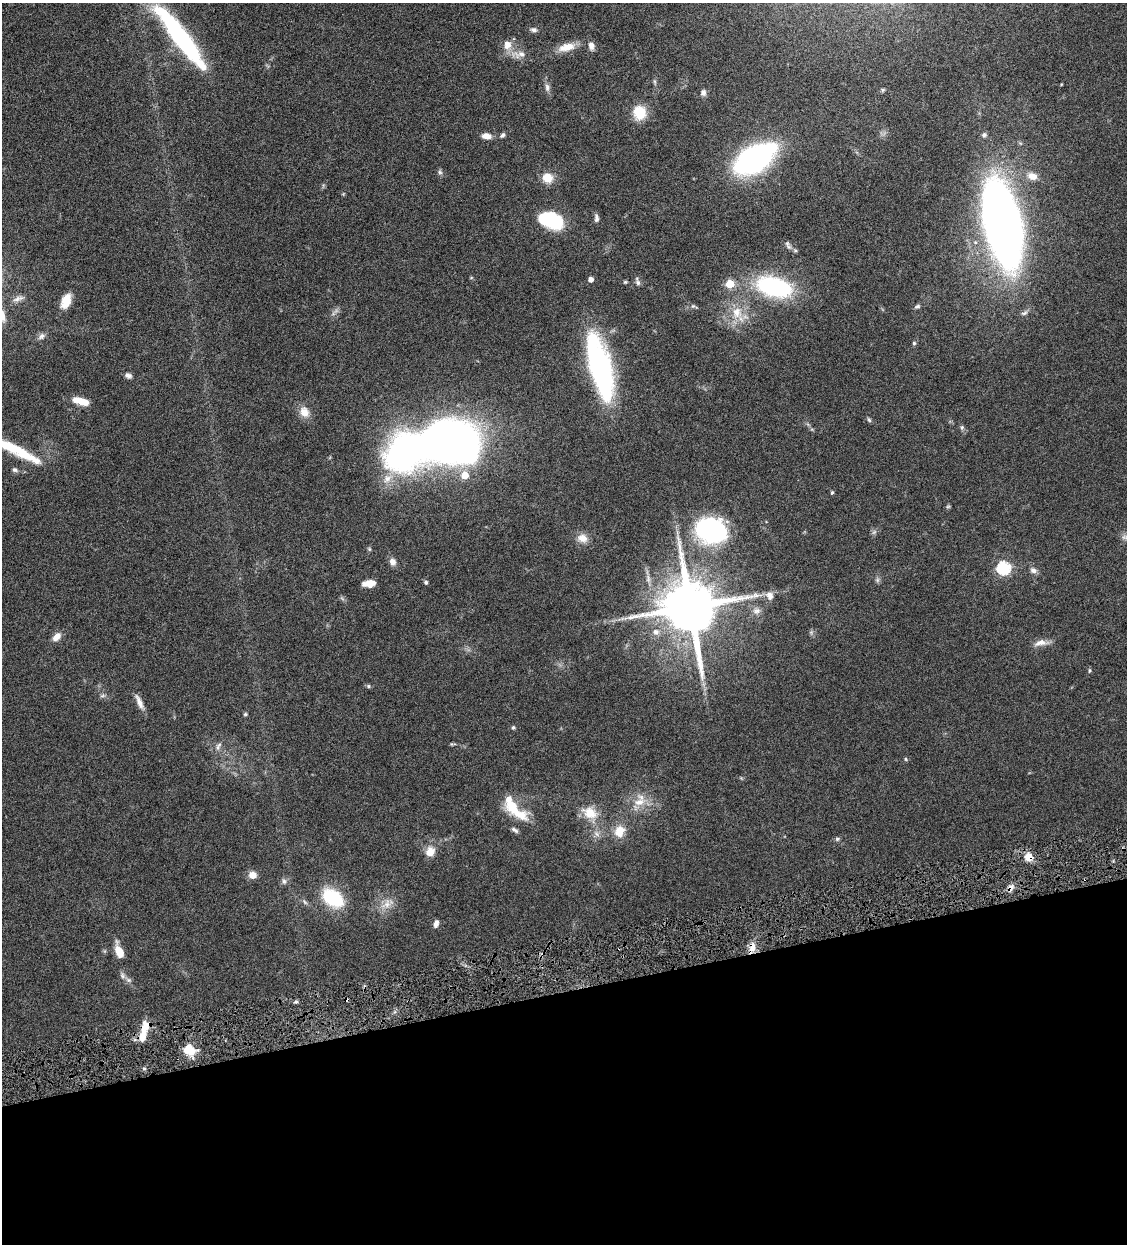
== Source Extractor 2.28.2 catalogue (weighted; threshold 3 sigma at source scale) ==
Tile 14 of 4 x 4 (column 2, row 4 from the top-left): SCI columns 1389-2513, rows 3-1244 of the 4911 x 4972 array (HDU 1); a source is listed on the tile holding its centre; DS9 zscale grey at full resolution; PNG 1129 x 1246 px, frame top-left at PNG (2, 3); no overlay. Shown black and unused: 20% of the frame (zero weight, under 4 of 8 exposures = <1% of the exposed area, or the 3 px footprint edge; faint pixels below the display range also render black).
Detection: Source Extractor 2.28.2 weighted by HDU 2 'WHT'; one run over the whole footprint, this tile lists its part. Background 0.0441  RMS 0.0037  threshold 0.0152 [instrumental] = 3 sigma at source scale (4.09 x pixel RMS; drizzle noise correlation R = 1.36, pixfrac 0.8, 0.05/0.05 arcsec/px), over >= 5 px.
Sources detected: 107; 3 too faint to see at this stretch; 2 inside a brighter object's white glare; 1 cosmic-ray / hot-pixel residue — not listed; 6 inside a brighter listed object's ellipse — not listed separately; the other 95 listed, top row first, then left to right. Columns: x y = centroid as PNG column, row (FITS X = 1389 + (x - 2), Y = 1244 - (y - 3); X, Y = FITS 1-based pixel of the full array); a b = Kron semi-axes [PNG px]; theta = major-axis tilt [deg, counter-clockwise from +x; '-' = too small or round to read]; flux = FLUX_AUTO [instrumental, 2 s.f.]
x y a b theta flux
534 30 8 6 -10 1.2
181 38 75 14 -53 61
507 45 14 11 85 3.5
591 46 11 7 -78 1.8
567 47 22 9 13 5.1
519 54 26 9 -1 3.9
654 81 8 3 -71 0.55
1061 84 3 2 - 0.26
547 87 12 6 -85 1.5
883 90 6 5 - 0.54
703 93 8 6 86 1.4
639 113 15 13 88 8.3
502 135 7 5 52 0.8
984 135 6 6 - 0.82
487 136 9 6 -5 3
755 159 40 21 31 77
440 172 6 5 - 0.74
1032 176 13 10 -16 3
547 178 12 11 - 5
596 218 10 5 -86 1.2
554 220 27 16 -16 23
1002 224 57 23 -78 380
789 247 9 6 -45 1.1
471 278 5 3 - 0.29
591 279 4 4 - 1.9
625 282 5 5 - 0.42
637 282 11 5 -71 1.1
730 284 5 5 - 11
774 287 29 15 -15 53
18 299 18 7 19 2.2
66 301 18 10 68 5
693 306 6 5 - 0.6
917 306 8 5 21 0.72
737 312 19 16 88 7.9
1024 313 11 6 30 1.1
41 336 11 7 39 1.4
914 343 5 5 - 0.51
600 367 51 16 -76 91
128 376 8 6 -19 1.2
81 401 17 7 -16 5.3
304 412 15 12 -59 3.7
869 420 7 4 -62 0.55
962 427 7 6 - 0.71
451 442 37 25 -5 380
18 450 39 13 -35 11
15 470 7 5 -24 0.88
465 475 7 6 - 5.5
387 479 16 11 43 4
832 492 5 3 - 0.52
948 506 6 4 1 0.43
711 530 31 23 -7 54
582 538 14 11 -11 3.2
369 549 6 5 - 0.46
393 562 10 8 -72 1.8
1003 568 6 6 - 50
1033 570 10 7 -26 1.5
877 580 6 6 - 0.74
426 582 5 4 - 0.69
369 583 13 7 6 3.2
770 596 11 10 - 2.2
690 607 16 15 - 2700
756 611 11 9 19 1.9
656 632 9 8 - 2
56 637 12 7 47 2.8
1041 643 21 8 8 2.7
1089 670 5 5 - 0.54
368 686 6 5 - 0.56
102 696 9 4 1 0.74
139 702 21 6 -64 2.5
245 714 5 4 - 0.48
513 727 5 4 - 0.55
452 744 9 4 1 0.52
218 746 13 6 67 1.4
905 759 5 5 - 0.47
639 802 20 11 15 5.5
514 809 39 14 -38 11
590 813 23 16 -25 7
514 830 10 5 -32 1
619 831 16 14 60 5.6
597 834 10 6 -49 1.4
837 839 6 6 - 0.6
430 852 12 10 57 4.1
1029 857 11 9 -52 3.9
252 875 9 8 - 2.9
284 881 9 7 -75 1.2
1010 888 12 7 67 1.8
333 898 30 19 -35 17
386 904 17 12 48 4.1
436 923 8 5 76 1.6
752 948 15 8 73 3.3
119 951 17 8 -70 5
122 975 10 7 -60 1.2
296 1002 6 4 1 0.59
145 1027 17 10 69 5.2
189 1050 14 11 -15 6.8
Overlapping masked pixels (flux is a lower limit): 4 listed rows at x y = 1029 857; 1010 888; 752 948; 145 1027